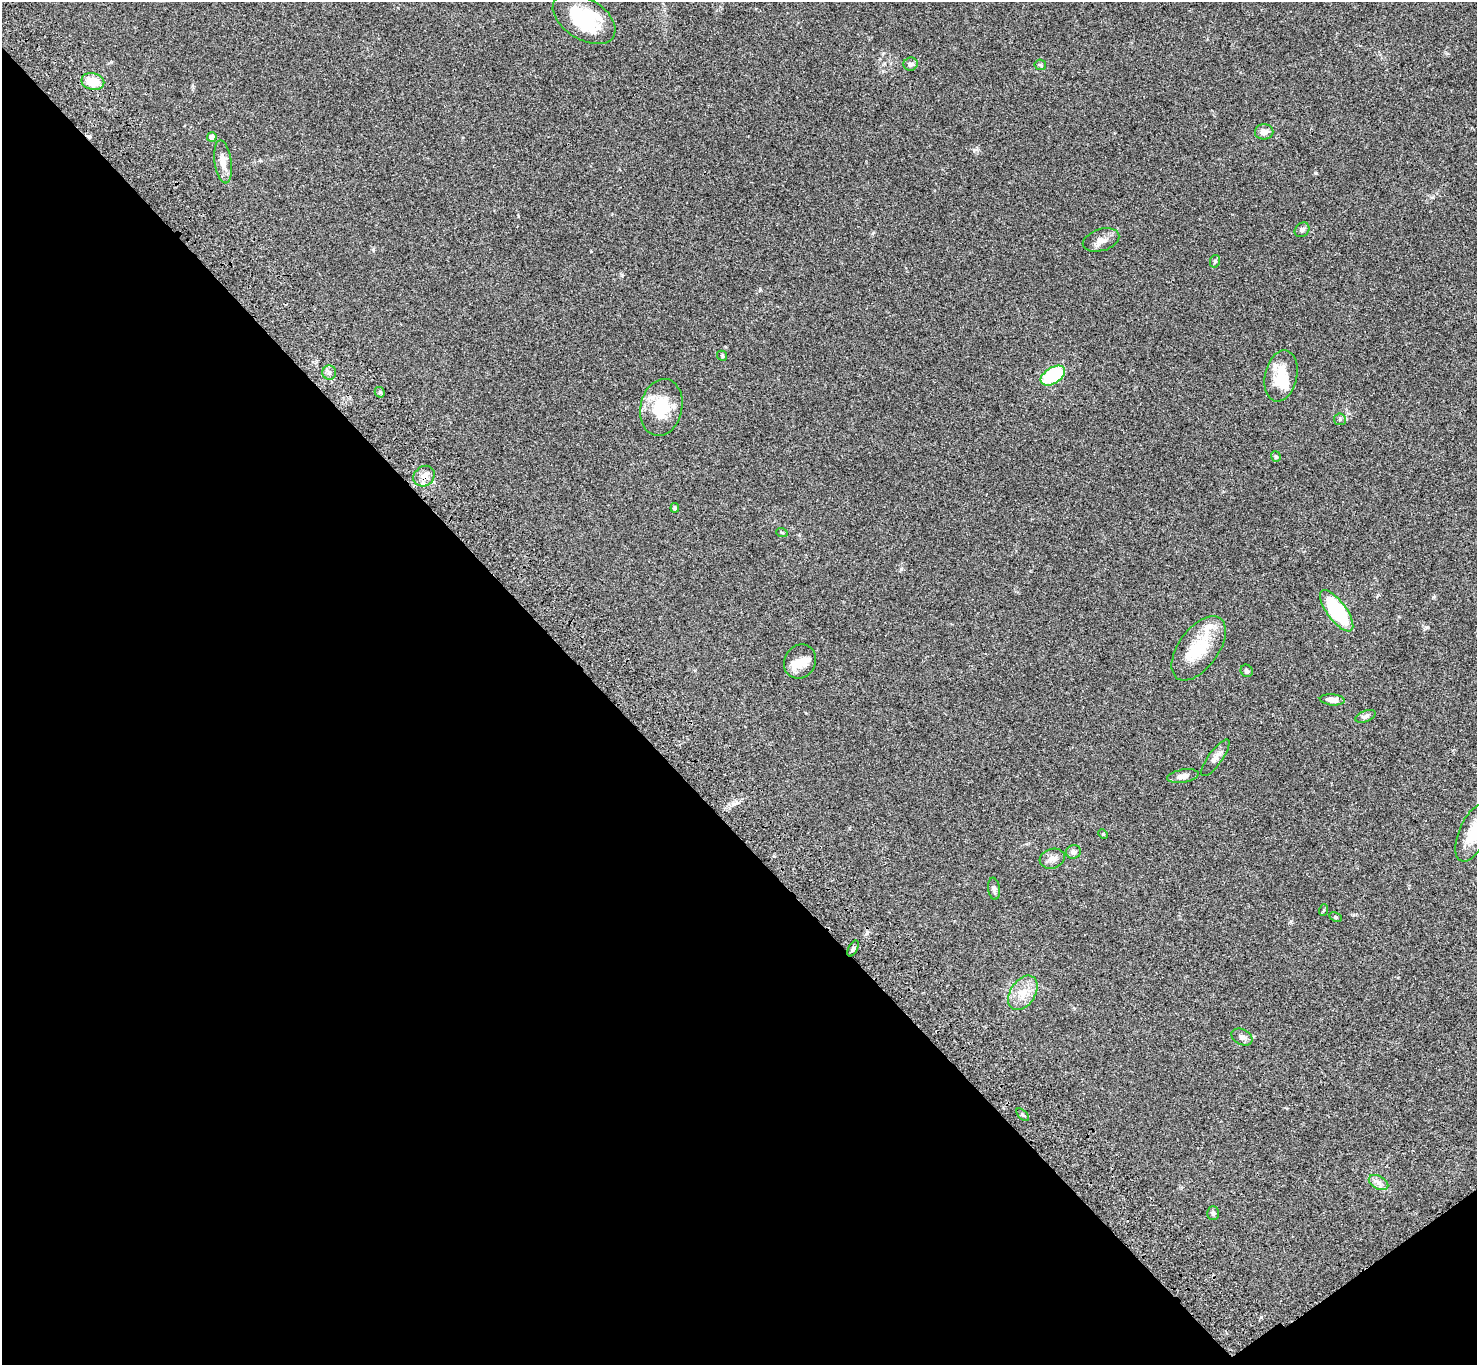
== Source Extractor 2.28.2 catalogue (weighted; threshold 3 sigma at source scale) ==
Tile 14 of 4 x 4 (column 2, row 4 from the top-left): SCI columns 1577-3051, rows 390-1752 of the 6117 x 6091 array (HDU 1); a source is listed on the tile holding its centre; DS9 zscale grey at full resolution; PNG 1479 x 1367 px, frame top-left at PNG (2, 2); each listed source drawn as its Kron ellipse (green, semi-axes under 4 px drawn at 4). Shown black and unused: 41% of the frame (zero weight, under 3 of 4 exposures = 6% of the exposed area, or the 3 px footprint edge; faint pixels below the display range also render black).
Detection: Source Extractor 2.28.2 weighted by HDU 2 'WHT'; one run over the whole footprint, this tile lists its part. Background 0.0469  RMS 0.0052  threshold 0.0234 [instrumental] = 3 sigma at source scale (4.5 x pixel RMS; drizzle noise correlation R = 1.50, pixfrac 1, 0.05/0.05 arcsec/px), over >= 5 px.
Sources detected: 48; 1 inside a brighter object's white glare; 1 cosmic-ray / hot-pixel residue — neither listed nor drawn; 4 inside a brighter listed object's ellipse — not listed separately; the other 42 listed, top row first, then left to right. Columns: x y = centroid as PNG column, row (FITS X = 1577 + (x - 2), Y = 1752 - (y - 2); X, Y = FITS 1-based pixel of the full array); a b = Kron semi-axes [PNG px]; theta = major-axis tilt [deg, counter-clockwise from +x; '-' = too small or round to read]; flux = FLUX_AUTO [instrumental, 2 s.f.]
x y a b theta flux
584 19 34 20 -32 31
911 64 7 6 - 1.4
1040 65 6 5 - 0.66
93 82 11 8 -12 10
1264 132 9 8 - 3.2
212 137 5 4 - 2.4
223 162 22 8 -82 5.2
1302 230 8 6 42 1.5
1101 240 19 11 17 4.2
1215 261 6 5 - 0.83
722 356 5 4 - 0.62
329 372 7 7 - 1.7
1053 376 13 8 32 31
1281 376 26 16 77 14
380 392 5 5 - 0.82
661 407 29 21 78 18
1340 419 6 5 - 0.89
1276 456 5 5 - 0.77
424 476 11 9 38 3.6
675 508 5 4 - 0.9
782 533 6 3 -19 0.48
1337 611 24 9 -53 36
1199 648 37 20 54 20
800 661 18 15 55 6.1
1247 671 6 5 - 1.2
1332 700 12 5 -4 3.9
1365 716 10 5 21 1.7
1215 758 22 7 54 3.2
1183 776 16 6 9 3.2
1473 833 30 14 67 12
1103 834 5 4 - 0.49
1073 852 7 7 - 2.1
1052 859 13 9 17 3.5
994 889 11 5 -82 1.7
1324 910 6 3 70 0.51
1336 917 6 4 -27 0.63
853 948 9 4 62 1
1023 993 19 12 57 7.7
1242 1037 11 7 -26 2
1023 1115 8 4 -45 0.76
1379 1183 11 6 -31 2.3
1213 1213 7 5 -90 0.91
Overlapping masked pixels (flux is a lower limit): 1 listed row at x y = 424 476
Isophote crosses this tile's border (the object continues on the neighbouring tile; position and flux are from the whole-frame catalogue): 1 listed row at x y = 1473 833
Unlisted compact peaks at least as high as the median listed source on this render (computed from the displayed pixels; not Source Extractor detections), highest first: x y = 901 569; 1427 627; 1261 1317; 1433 597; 622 275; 518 216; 373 250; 760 290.